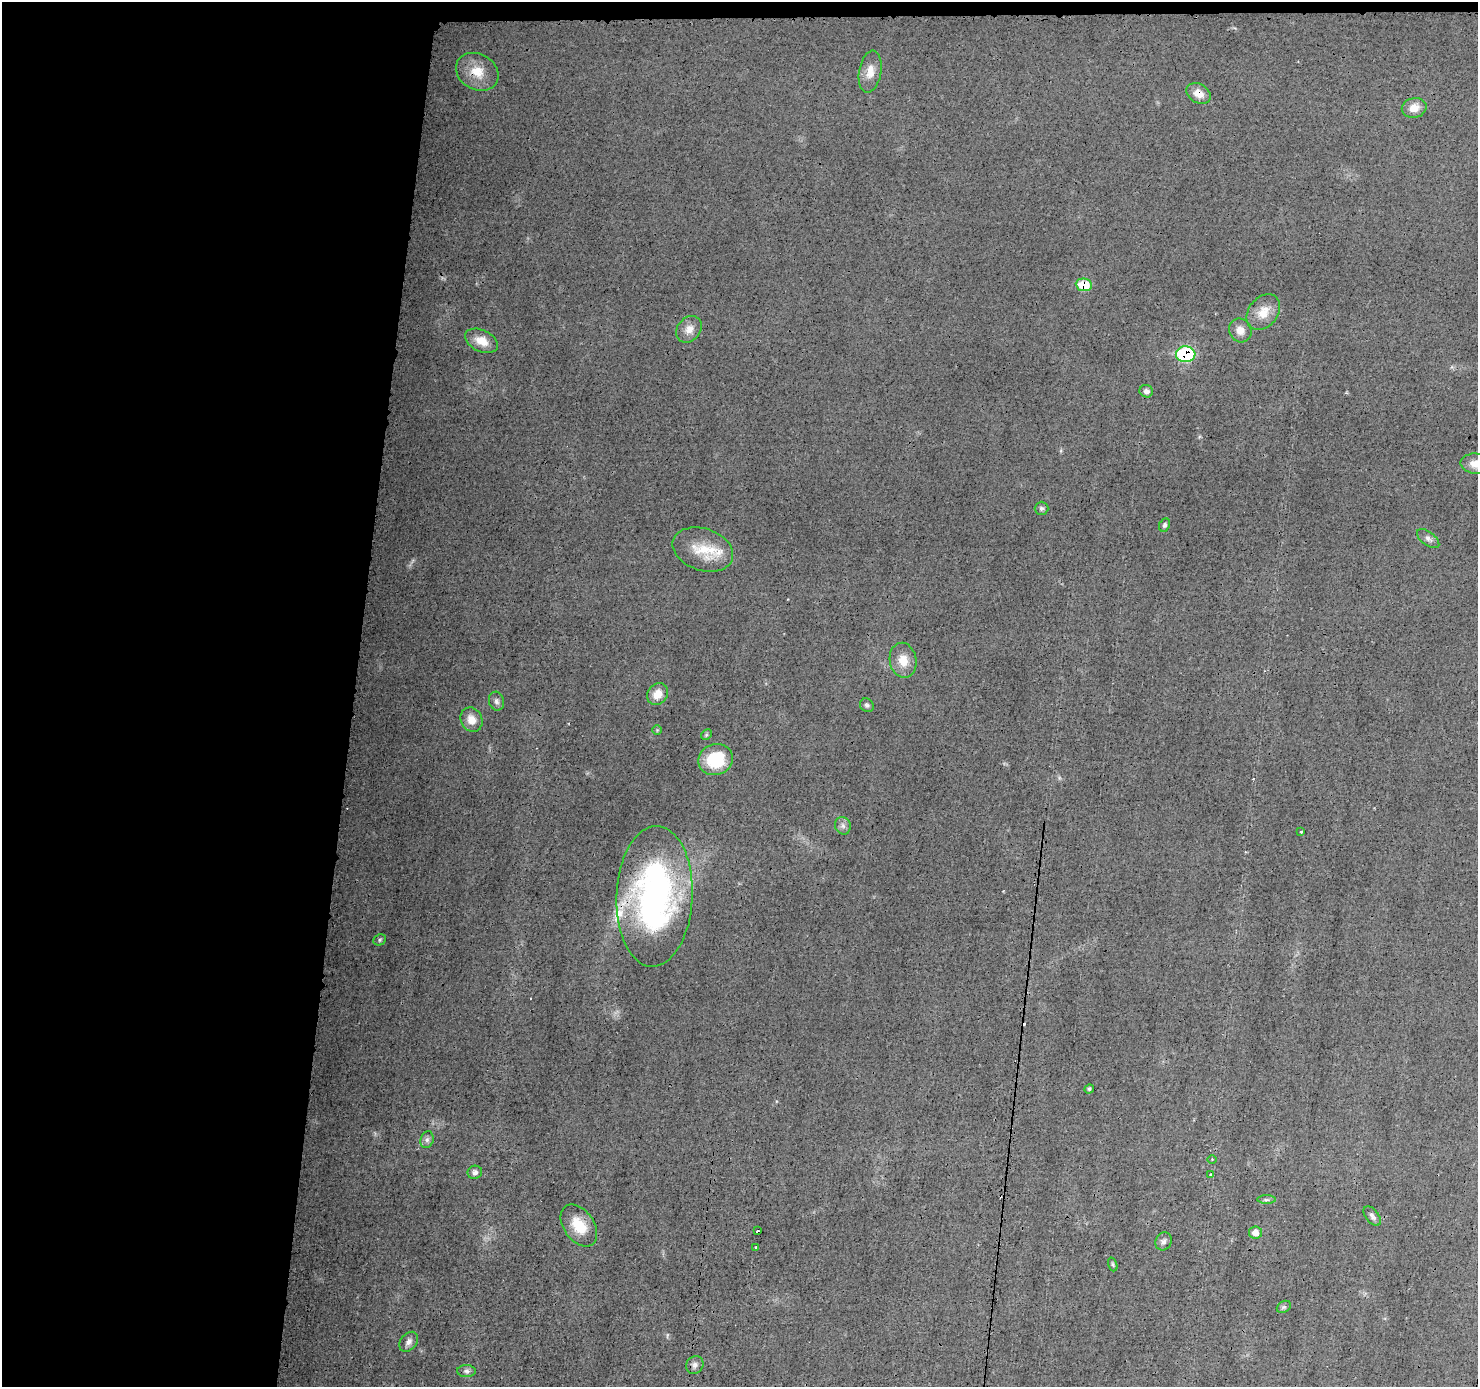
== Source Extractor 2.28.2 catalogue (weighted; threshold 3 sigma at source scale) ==
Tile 1 of 3 x 3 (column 1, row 1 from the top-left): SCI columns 4-1479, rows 2881-4265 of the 4434 x 4474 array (HDU 1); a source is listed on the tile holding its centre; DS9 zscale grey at full resolution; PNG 1480 x 1389 px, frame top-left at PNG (2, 2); each listed source drawn as its Kron ellipse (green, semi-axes under 4 px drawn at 4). Shown black and unused: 25% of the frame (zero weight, under 3 of 4 exposures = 2% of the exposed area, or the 3 px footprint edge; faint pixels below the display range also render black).
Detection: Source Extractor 2.28.2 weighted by HDU 2 'WHT'; one run over the whole footprint, this tile lists its part. Background 0.0141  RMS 0.0031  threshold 0.0138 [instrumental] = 3 sigma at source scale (4.5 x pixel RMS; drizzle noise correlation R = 1.50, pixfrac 1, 0.05/0.05 arcsec/px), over >= 5 px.
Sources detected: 52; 2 too faint to see at this stretch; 3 cosmic-ray / hot-pixel residue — neither listed nor drawn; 2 inside a brighter listed object's ellipse — not listed separately; the other 45 listed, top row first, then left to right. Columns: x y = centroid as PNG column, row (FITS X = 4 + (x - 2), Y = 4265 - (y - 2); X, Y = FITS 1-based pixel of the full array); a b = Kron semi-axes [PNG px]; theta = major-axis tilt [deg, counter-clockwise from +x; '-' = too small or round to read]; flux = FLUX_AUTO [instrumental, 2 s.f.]
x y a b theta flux
477 72 22 17 -30 6.3
870 72 21 11 80 3.7
1198 93 13 9 -30 3.1
1414 108 12 10 12 3.3
1084 285 8 6 -8 8.7
1263 312 20 14 51 5.2
689 329 14 11 49 2.8
1240 330 12 11 - 2.6
481 341 17 10 -25 4.3
1186 354 10 8 -3 29
1146 391 7 6 - 1.2
1475 464 15 10 -4 3.5
1041 508 7 6 - 0.71
1164 525 7 5 66 0.71
1428 539 13 6 -37 1.2
703 550 31 21 -19 9.4
903 660 18 13 -80 4.8
657 694 11 10 - 4.1
496 701 9 7 -75 1
867 705 7 6 - 0.75
471 720 12 10 -61 3.4
657 730 5 5 - 0.39
706 735 6 4 46 0.44
716 760 17 15 20 14
843 826 9 7 -68 1.2
1301 832 2 2 - 0.32
654 896 70 38 88 100
380 940 7 5 24 0.58
1089 1089 5 4 - 0.45
427 1140 8 6 74 1.1
1212 1159 4 3 - 0.32
475 1172 7 6 - 1.1
1210 1174 3 3 - 0.42
1266 1200 9 4 0 0.66
1372 1216 11 6 -53 1.1
579 1225 23 15 -55 7.5
758 1231 3 2 - 2
1255 1233 6 6 - 1.9
1163 1241 9 8 - 1.2
756 1247 3 2 - 0.9
1113 1264 7 4 -71 0.5
1284 1307 7 5 30 0.65
409 1342 11 8 50 1.5
695 1365 9 8 - 1.2
466 1371 9 6 -2 1
Overlapping masked pixels (flux is a lower limit): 4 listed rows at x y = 477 72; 1198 93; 1084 285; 1186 354
Isophote crosses this tile's border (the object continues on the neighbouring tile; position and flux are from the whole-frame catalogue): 1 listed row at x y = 1475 464